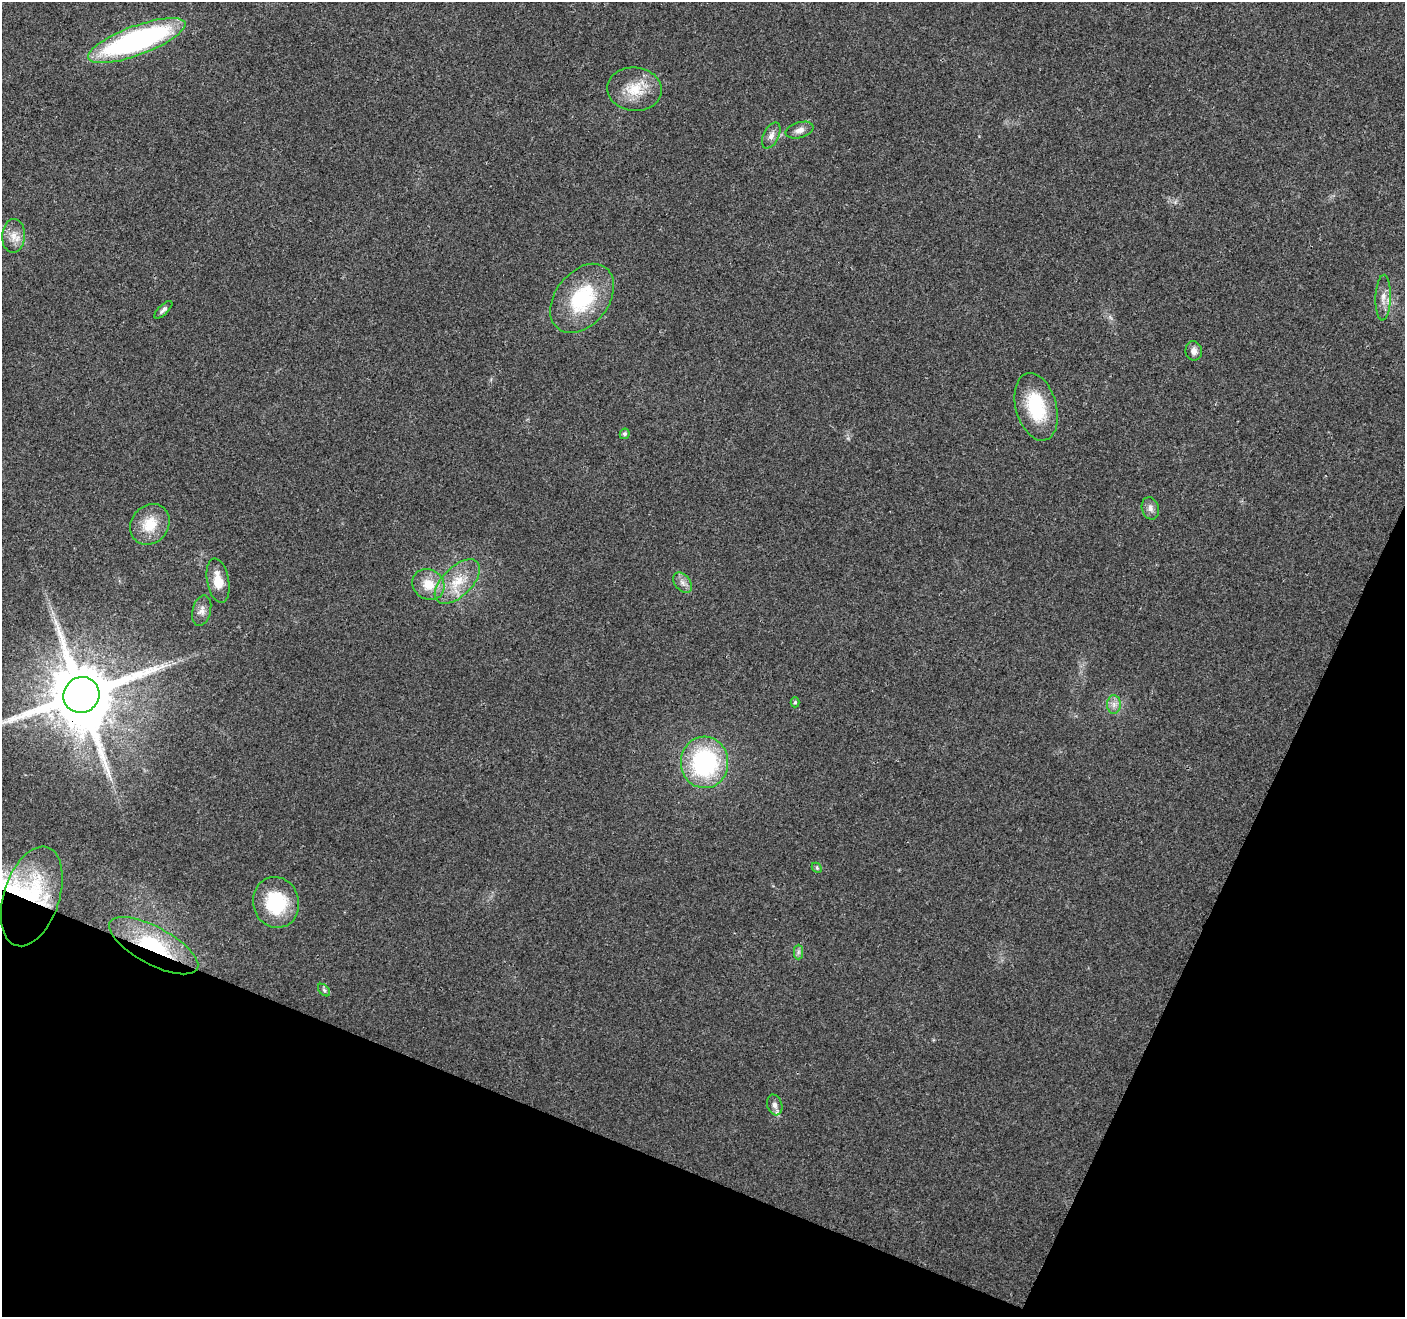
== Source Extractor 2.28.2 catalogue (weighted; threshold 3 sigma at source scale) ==
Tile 15 of 4 x 4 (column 3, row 4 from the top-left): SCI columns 2811-4213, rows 212-1526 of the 5626 x 5747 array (HDU 1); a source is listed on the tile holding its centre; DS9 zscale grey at full resolution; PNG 1407 x 1319 px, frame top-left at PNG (2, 2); each listed source drawn as its Kron ellipse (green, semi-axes under 4 px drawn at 4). Shown black and unused: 21% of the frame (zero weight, under 3 of 4 exposures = <1% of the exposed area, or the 3 px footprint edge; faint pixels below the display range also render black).
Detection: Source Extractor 2.28.2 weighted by HDU 2 'WHT'; one run over the whole footprint, this tile lists its part. Background 0.0257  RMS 0.0032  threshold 0.0145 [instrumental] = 3 sigma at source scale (4.5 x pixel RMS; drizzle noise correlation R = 1.50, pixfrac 1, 0.0396/0.0396 arcsec/px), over >= 5 px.
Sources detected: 31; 1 inside a brighter object's white glare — neither listed nor drawn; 1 inside a brighter listed object's ellipse — not listed separately; the other 29 listed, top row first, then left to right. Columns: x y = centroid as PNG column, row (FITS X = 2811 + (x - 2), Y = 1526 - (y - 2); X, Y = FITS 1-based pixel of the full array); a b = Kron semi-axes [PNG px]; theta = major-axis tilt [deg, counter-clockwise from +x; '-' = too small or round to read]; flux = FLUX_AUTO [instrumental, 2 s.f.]
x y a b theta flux
137 40 51 14 20 79
635 89 27 22 -4 9.4
800 130 14 8 16 2
771 135 14 7 63 2.1
14 236 17 11 87 3.6
582 298 39 26 52 23
1383 298 23 7 88 3
163 310 11 5 45 1.1
1194 351 9 8 - 1.9
1036 407 35 20 -74 18
625 434 5 5 - 0.89
1150 508 11 8 -74 1.8
150 524 21 18 51 8.5
218 581 22 11 -80 5.8
457 582 28 15 44 9.2
683 583 11 7 -51 1.8
428 584 17 14 -34 6.8
202 611 15 9 76 2.2
81 695 18 17 - 3600
795 702 5 4 - 0.46
1114 704 9 7 -90 1.6
705 762 26 23 -87 43
817 868 6 4 -46 0.47
32 896 52 28 72 31
276 902 26 23 -74 19
154 946 50 18 -28 28
798 952 7 4 89 0.82
324 990 7 4 -46 0.64
775 1105 10 7 -73 1.7
Overlapping masked pixels (flux is a lower limit): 3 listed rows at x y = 81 695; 32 896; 154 946
Isophote crosses this tile's border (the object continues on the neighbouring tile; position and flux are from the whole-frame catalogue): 1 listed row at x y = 81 695